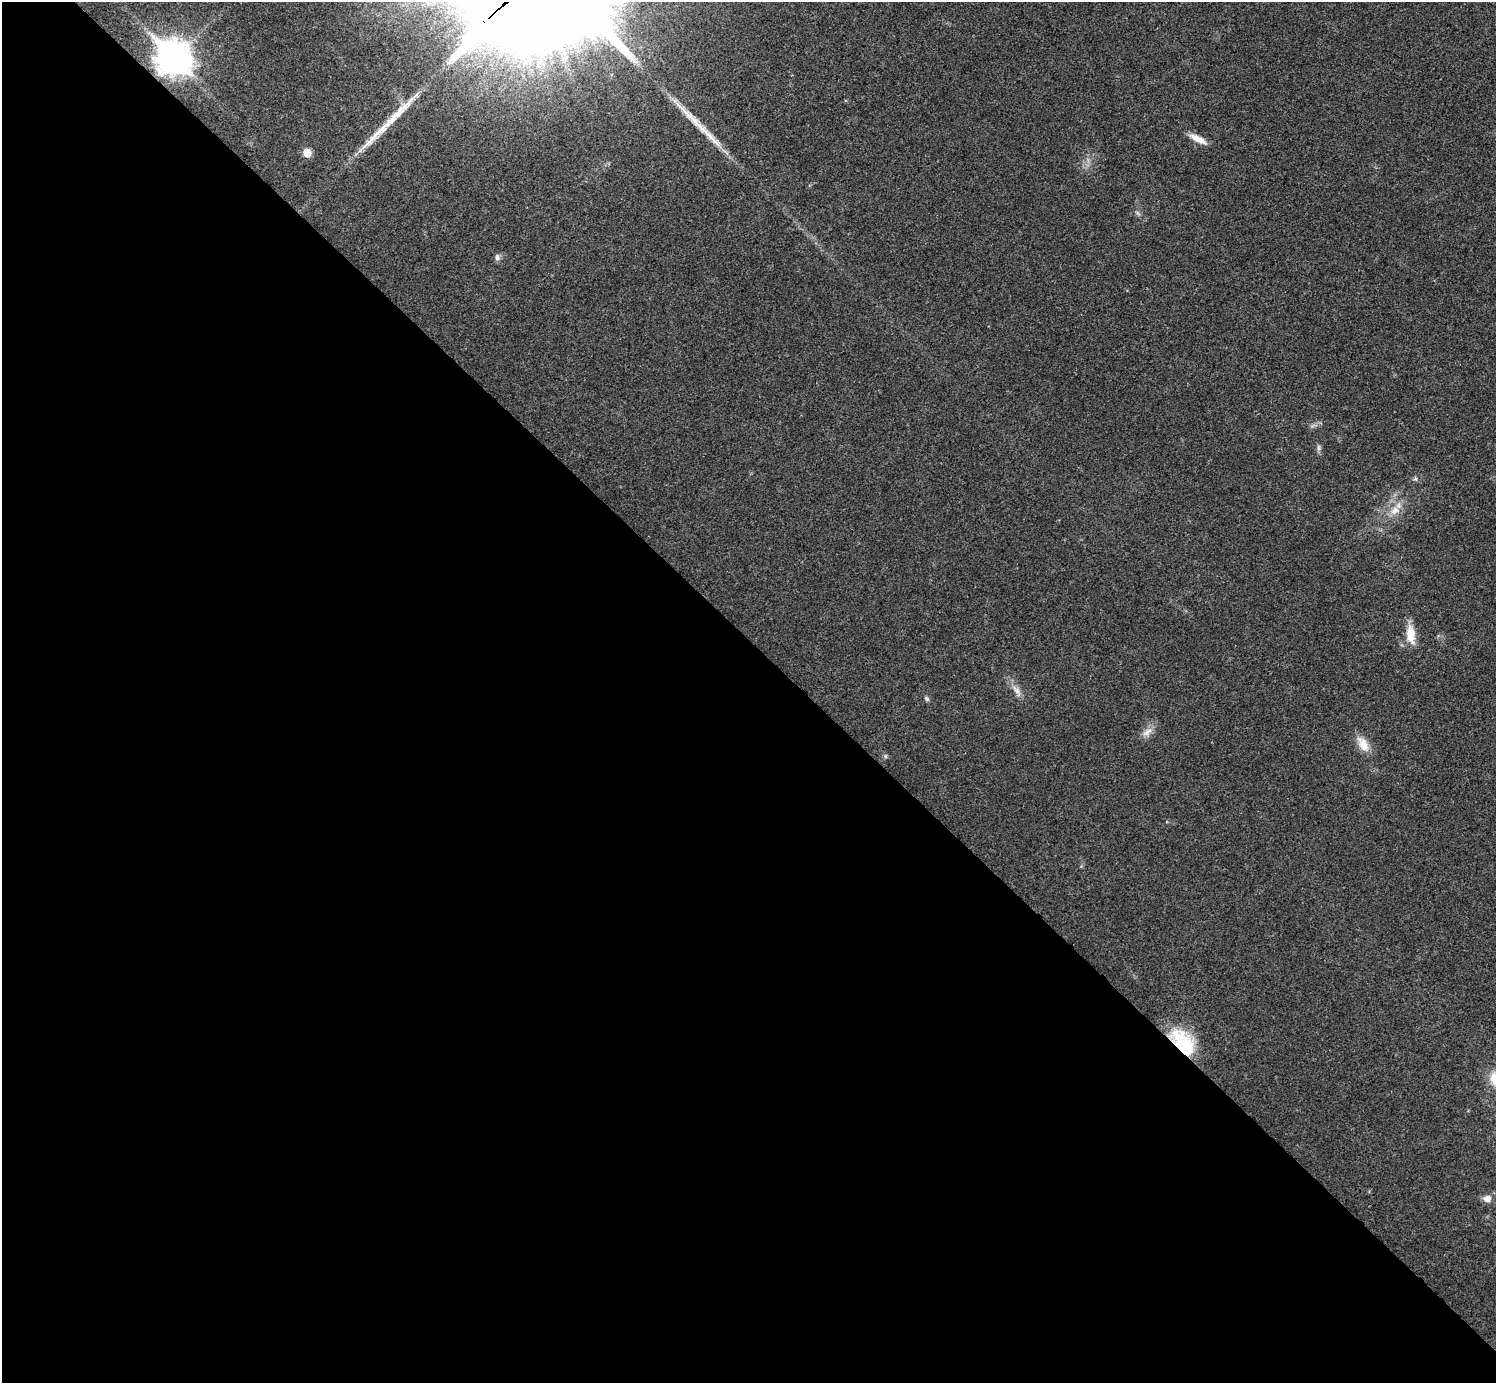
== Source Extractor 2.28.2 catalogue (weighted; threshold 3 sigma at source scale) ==
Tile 9 of 4 x 4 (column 1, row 3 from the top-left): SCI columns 4-1497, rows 1541-2921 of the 5985 x 5985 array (HDU 1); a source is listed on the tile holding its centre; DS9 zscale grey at full resolution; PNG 1498 x 1385 px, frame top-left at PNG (2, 2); no overlay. Shown black and unused: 54% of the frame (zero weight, under 3 of 4 exposures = <1% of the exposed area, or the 3 px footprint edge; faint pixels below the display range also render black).
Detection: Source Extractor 2.28.2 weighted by HDU 2 'WHT'; one run over the whole footprint, this tile lists its part. Background 0.0215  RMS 0.0043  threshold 0.0192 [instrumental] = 3 sigma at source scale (4.5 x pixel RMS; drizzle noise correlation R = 1.50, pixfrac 1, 0.05/0.05 arcsec/px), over >= 5 px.
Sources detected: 18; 1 long thin detection or spike segment (spike, bleed or trail) — not listed; the other 17 listed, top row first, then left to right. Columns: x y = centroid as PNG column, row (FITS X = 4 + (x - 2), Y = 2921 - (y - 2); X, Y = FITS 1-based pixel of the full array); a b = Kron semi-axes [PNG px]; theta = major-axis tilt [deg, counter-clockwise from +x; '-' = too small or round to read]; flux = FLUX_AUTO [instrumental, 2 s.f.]
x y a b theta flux
174 58 13 11 -49 820
691 117 69 9 -45 15
1198 139 24 7 -29 5
307 153 7 6 - 7
1138 213 8 4 -52 0.9
497 257 10 7 89 1.4
1319 448 10 4 -90 1.2
1415 479 7 5 -68 0.81
1395 510 15 11 37 5.7
1411 634 23 10 -84 7.9
1017 691 21 8 -56 3.8
927 699 8 6 -46 0.95
1147 732 17 9 40 3.6
1363 744 23 12 -58 6.3
885 756 6 4 -90 0.67
1183 1043 34 19 -53 30
1487 1199 11 9 0 2.9
Overlapping masked pixels (flux is a lower limit): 2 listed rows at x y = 174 58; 1183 1043